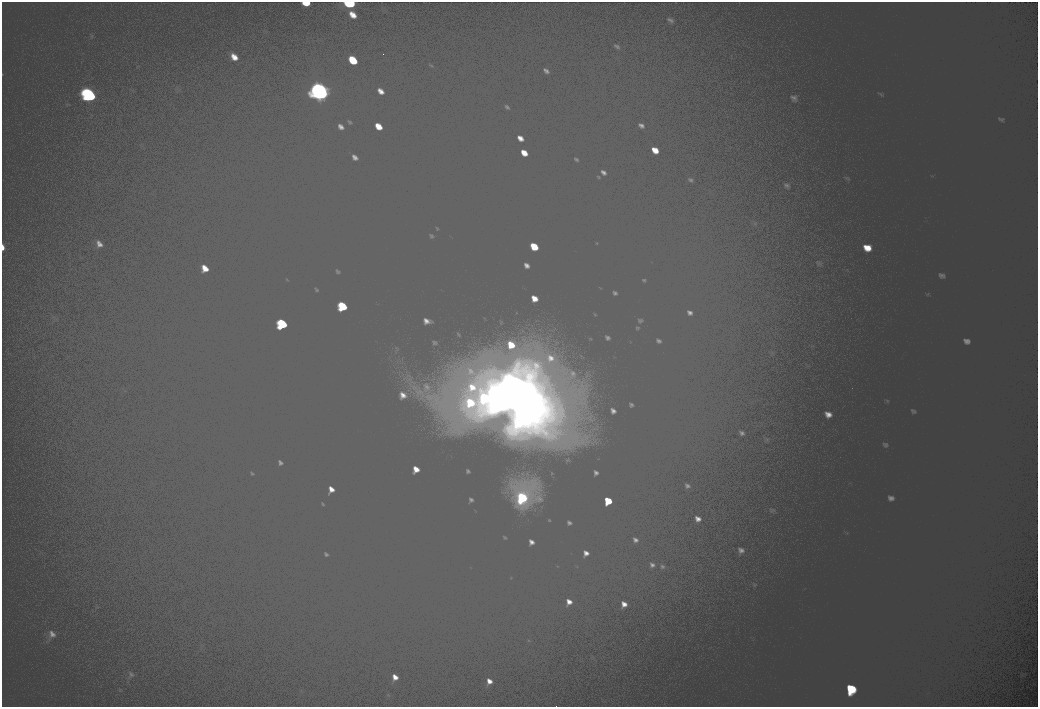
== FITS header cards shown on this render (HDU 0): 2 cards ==
NAXIS1  =                 2072
NAXIS2  =                 1410

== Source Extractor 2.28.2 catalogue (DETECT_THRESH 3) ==
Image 2072 x 1410 px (HDU 0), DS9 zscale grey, zoomed out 1/2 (1 PNG px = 2 x 2 image px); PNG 1040 x 709 px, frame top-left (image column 1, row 1410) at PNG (2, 2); no overlay
Background 103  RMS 30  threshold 90.8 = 3 sigma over >= 5 px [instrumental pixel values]
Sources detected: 14; all 14 listed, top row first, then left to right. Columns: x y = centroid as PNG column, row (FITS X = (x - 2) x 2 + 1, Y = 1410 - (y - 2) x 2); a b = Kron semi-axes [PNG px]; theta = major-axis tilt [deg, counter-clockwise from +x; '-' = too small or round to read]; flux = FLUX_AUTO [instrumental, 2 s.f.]
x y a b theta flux
306 3 6 2 2 6700
349 3 12 6 -2 26000
353 61 5 4 - 12000
319 91 20 16 -38 120000
89 95 14 10 -52 55000
534 246 5 3 - 9100
342 306 10 6 -47 25000
282 324 11 8 -49 32000
494 394 17 16 - 150000
484 398 12 11 - 58000
521 400 32 24 37 410000
522 497 11 9 -46 41000
608 501 5 5 - 12000
851 689 10 8 -27 33000
At the frame edge (FLAGS 8, measured only in part): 2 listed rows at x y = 306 3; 349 3